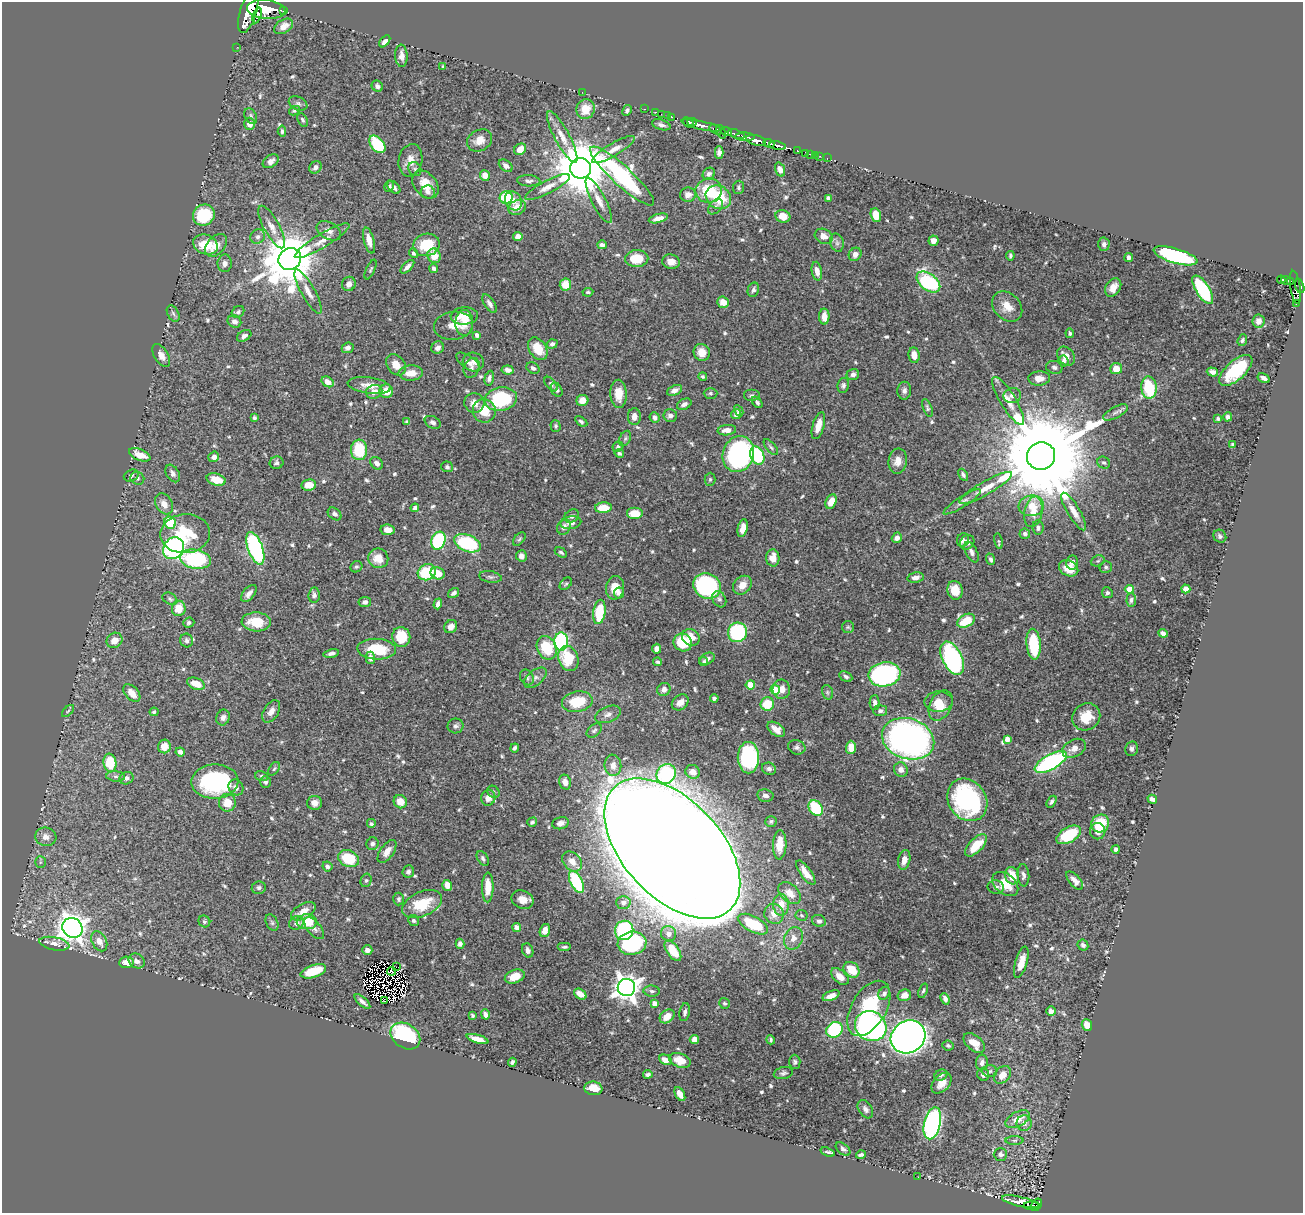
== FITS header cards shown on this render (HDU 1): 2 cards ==
NAXIS1  =                 1301
NAXIS2  =                 1211

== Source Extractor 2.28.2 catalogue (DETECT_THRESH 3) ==
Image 1301 x 1211 px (HDU 1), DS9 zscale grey, 1 PNG px = 1 image px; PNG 1305 x 1215 px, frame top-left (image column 1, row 1211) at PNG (2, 2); each listed source drawn as its Kron ellipse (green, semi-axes under 4 px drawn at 4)
Background 0.516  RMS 0.014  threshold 0.0414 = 3 sigma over >= 5 px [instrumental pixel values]
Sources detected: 665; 4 with non-positive FLUX_AUTO (blend fragments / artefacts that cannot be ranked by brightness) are neither listed nor drawn; of the other 661, the 500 brightest by FLUX_AUTO listed and drawn (161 fainter detections omitted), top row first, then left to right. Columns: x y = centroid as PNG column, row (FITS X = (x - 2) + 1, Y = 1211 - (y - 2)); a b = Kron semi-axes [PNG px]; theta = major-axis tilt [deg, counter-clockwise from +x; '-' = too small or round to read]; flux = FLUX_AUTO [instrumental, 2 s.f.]
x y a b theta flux
266 9 19 9 -6 2800
248 11 22 8 73 3600
283 11 3 2 - 73
257 15 8 3 73 410
284 26 10 6 32 7.7
385 41 7 4 47 4.4
237 47 2 2 - 5.4
401 56 11 6 -88 5.6
443 67 4 3 - 1.7
377 86 6 5 - 2.9
582 92 2 2 - 38
298 103 10 6 -25 2.6
585 109 10 9 - 16
644 109 3 2 - 20
627 110 6 4 62 2.4
294 111 6 4 29 1.6
655 112 3 2 - 16
661 114 2 2 - 9.8
667 115 2 2 - 6.9
251 116 8 5 -63 2.2
672 117 3 2 - 11
303 120 7 4 -63 2.1
688 122 6 4 -37 590
692 122 4 2 - 200
250 124 6 5 - 6.2
661 125 9 5 -17 3.1
701 125 20 3 -12 930
715 129 7 4 -31 73
282 131 5 3 - 1.7
721 132 7 2 -68 120
726 132 6 3 -19 230
736 134 9 3 -17 250
562 137 29 7 -62 13
745 137 10 3 -1 320
480 140 13 10 30 9.9
756 140 10 5 -14 1200
769 143 5 3 - 180
377 144 10 6 -50 52
778 146 8 3 -9 690
520 149 6 5 - 9
613 150 24 6 30 8.6
797 150 3 3 - 48
719 152 6 4 -89 3.6
806 153 4 3 - 23
810 154 2 2 - 5.6
816 155 3 2 - 17
820 156 2 2 - 4.6
827 158 2 2 - 6.1
410 160 16 12 78 10
271 161 9 6 34 5.1
506 166 8 5 -40 3.6
315 167 7 5 51 3.6
580 168 10 10 - 6600
415 169 7 6 - 2.2
780 169 7 5 -70 5
709 174 6 5 - 3
485 175 5 5 - 8.1
622 176 42 10 -42 180
529 181 12 5 -3 3.2
425 184 15 11 -49 17
389 186 6 4 79 2.1
394 187 7 5 -41 3.3
547 187 25 6 27 8.9
739 187 7 5 83 1.9
709 191 13 12 - 32
428 192 7 6 - 3.6
688 195 8 7 - 5
506 197 6 6 - 38
718 197 13 11 -32 36
828 198 4 4 - 2.5
599 200 25 7 -62 10
513 201 10 8 -60 6.8
517 207 9 7 26 12
715 207 9 5 45 3.3
204 215 11 10 - 45
876 215 7 5 -73 15
783 216 7 6 - 11
658 218 10 4 14 7
272 227 24 7 -61 9.2
329 231 13 8 -30 5.8
518 236 5 4 - 4.7
824 236 9 7 -27 6.8
258 237 7 7 - 3.7
369 240 13 5 -75 8.8
322 241 31 7 31 11
933 241 5 5 - 5.8
837 243 9 6 -76 3.3
1104 244 7 5 86 3.1
206 245 12 9 -21 24
216 245 13 8 48 10
426 245 13 11 12 29
602 245 5 4 - 3
413 253 5 4 - 2
855 254 7 6 - 4.3
434 256 7 6 - 15
1010 256 4 3 - 1.7
1175 256 23 7 -16 140
1129 257 4 4 - 3.5
290 259 11 10 - 5700
637 259 11 8 2 21
671 262 9 7 -8 7.6
225 263 9 7 88 4.2
407 267 8 4 44 3.9
434 268 5 4 - 2.6
371 269 10 4 65 1.7
817 271 9 5 -80 5.7
1281 280 4 3 - 49
1286 280 5 3 - 92
1291 281 3 3 - 56
928 282 13 8 -38 110
349 284 7 6 - 5.3
565 285 6 6 - 16
1300 286 7 3 -75 270
1113 287 10 7 55 8.7
1295 287 17 5 -81 400
753 290 7 5 69 2.4
1203 290 16 6 -58 85
308 292 25 7 -61 8.8
588 292 5 4 - 1.6
723 302 6 5 - 10
490 304 10 5 -57 3.8
1296 304 3 2 - 13
1007 306 17 13 -46 13
238 312 7 5 37 2.1
173 313 9 5 -62 2.2
464 316 14 8 4 15
824 316 8 5 -89 10
234 321 7 6 - 3.5
1258 321 6 6 - 5.5
464 323 13 9 88 11
454 326 20 14 7 13
1070 333 5 4 - 1.7
477 335 4 4 - 3.6
244 336 8 5 30 3.3
1242 340 6 4 71 1.9
552 344 5 4 - 2.5
348 348 6 5 - 3.5
438 348 6 6 - 3.6
538 349 12 8 -57 19
702 352 8 8 - 8.8
161 355 13 7 -58 6.4
914 355 8 5 -82 7.4
1066 356 10 8 -55 8.3
1063 361 5 4 - 2
468 362 13 6 -35 3.7
473 362 10 9 - 5.2
396 365 11 8 -53 10
1054 367 8 6 -16 2.9
472 368 10 7 69 3.4
533 368 7 5 -35 2.7
1116 369 6 5 - 12
508 370 6 4 -8 3.6
1236 370 20 9 42 46
1212 372 6 4 -18 3.4
411 373 12 7 3 11
853 374 6 5 - 3.6
703 377 4 4 - 1.5
489 378 7 4 76 2.7
1039 378 11 7 3 7.9
1264 378 6 3 -30 3.7
328 382 6 5 - 7.5
551 384 8 5 -51 2
843 385 7 5 78 2.5
369 386 21 8 -7 11
1149 388 11 7 -87 51
557 390 7 5 -60 3.4
675 390 8 5 25 4.9
386 391 7 6 - 15
904 391 9 7 88 3.7
374 392 8 7 - 6.8
710 393 7 5 1 1.7
618 394 14 8 -88 13
752 396 8 6 0 3.2
1012 396 9 7 11 4.6
501 399 16 12 10 70
582 400 6 5 - 9.4
1008 401 28 8 -59 13
757 402 6 4 -52 2.4
474 403 10 9 - 8.1
684 404 8 5 27 3.4
927 408 9 4 -69 1.9
484 411 12 11 - 21
739 411 6 4 -61 1.9
1115 412 14 5 28 4.3
736 414 5 4 - 3
670 416 6 6 - 3.5
634 417 8 6 -90 5.9
1228 417 5 4 - 2.7
254 418 4 3 - 1.8
655 418 5 5 - 3.1
1218 419 4 3 - 1.9
581 421 7 4 -33 1.8
407 422 4 4 - 2.3
433 422 8 5 -29 3.2
556 426 6 5 - 1.8
818 426 14 6 74 9.7
727 430 9 5 7 7.6
625 438 8 5 63 2.5
1233 445 4 3 - 1.6
618 447 5 5 - 2
771 447 10 4 -50 2
359 450 10 8 -87 40
619 453 5 4 - 1.9
738 454 18 15 70 160
140 455 11 5 -22 12
757 455 9 6 -66 76
1041 456 14 13 - 27000
214 457 5 5 - 4.5
898 461 12 9 83 9.5
277 463 7 6 - 2.6
377 463 7 5 -47 3.6
1104 463 6 5 - 1.9
447 467 6 5 - 1.9
173 473 9 6 -59 3.9
131 475 8 5 23 1.9
963 475 6 4 -60 2.6
137 478 7 6 - 2.1
710 479 6 5 - 1.6
216 480 10 6 -16 14
309 485 7 5 7 12
986 488 30 6 30 13
831 502 7 5 65 12
962 502 22 5 33 5.1
164 504 11 8 -58 7.9
1031 506 12 10 6 16
415 508 4 4 - 2.8
603 508 8 5 4 17
1074 511 21 6 -59 9.7
1033 512 15 9 79 12
635 513 8 6 0 15
335 514 7 5 -39 3.5
572 516 8 6 36 3.2
170 523 6 5 - 38
571 523 10 6 11 5.8
564 527 8 6 67 3.8
743 528 9 5 78 7.6
1038 528 7 5 -81 2.9
388 530 7 5 -8 6
185 534 25 19 4 47
1025 534 5 5 - 2.6
1220 536 7 6 - 2.2
897 538 5 5 - 4.6
519 539 8 4 49 1.6
963 540 7 6 - 3.6
438 541 9 7 68 89
998 541 8 4 -79 1.7
967 542 8 6 54 5.1
467 543 14 8 -22 81
173 548 11 10 - 160
255 548 17 7 -70 170
561 552 7 4 -32 1.8
971 552 11 5 -63 3.7
521 556 6 5 - 3.8
378 558 10 9 - 14
773 558 8 7 - 12
196 559 15 9 -9 98
991 559 6 4 -67 2.7
1098 561 7 5 21 1.7
1072 562 7 6 - 3.4
356 567 6 5 - 1.7
1106 567 6 5 - 2
1069 568 10 7 -28 12
427 572 9 8 - 43
438 573 7 6 - 15
490 577 11 5 -9 2.8
915 578 8 5 11 4.1
566 584 7 5 48 1.7
742 585 10 8 46 10
707 586 14 12 -27 180
615 588 12 9 79 12
1129 589 4 4 - 18
1186 589 4 4 - 6.3
955 590 9 7 -79 16
249 593 10 5 49 4.6
454 593 6 4 34 3.1
619 593 5 5 - 4.1
1107 593 5 5 - 2.3
314 595 7 6 - 2.9
170 599 8 5 -29 1.9
719 599 8 6 -61 2.8
1131 600 7 4 88 2.6
365 602 6 5 - 2.9
438 604 5 4 - 4.3
179 608 8 7 - 15
599 612 12 6 82 38
966 621 9 6 29 25
189 622 5 5 - 2.5
256 622 14 9 -3 23
451 627 7 6 - 6.1
848 627 6 6 - 1.6
737 632 10 9 - 91
1163 633 5 4 - 3.6
401 637 10 9 - 27
691 637 9 8 - 10
115 640 8 7 - 9.9
187 640 7 6 - 2.5
561 642 9 7 84 120
683 642 9 8 - 33
1034 644 15 7 -85 48
547 648 12 9 -65 38
377 649 19 10 -3 35
657 649 5 4 - 5.7
331 653 8 4 12 2.8
370 658 6 4 -88 3.7
568 658 13 10 -70 30
952 658 18 10 -64 170
707 659 8 5 27 3.2
658 662 4 3 - 1.6
704 662 4 4 - 1.8
884 674 16 12 9 200
527 677 8 6 -58 2.5
846 677 7 4 -28 2.3
535 678 13 7 39 4.9
196 684 9 5 -21 13
750 685 4 4 - 24
664 689 7 6 - 3.8
781 689 10 8 -84 8.1
775 690 5 4 - 26
827 692 7 5 -72 1.8
132 693 10 6 -47 9.8
714 698 4 4 - 2.5
577 702 15 10 10 28
680 702 9 7 41 8.4
938 702 14 10 2 11
875 703 7 5 88 3.1
767 704 7 6 - 25
941 705 16 11 62 16
68 711 7 4 45 1.6
271 711 12 7 58 6
880 711 7 5 6 2.7
154 712 4 4 - 1.8
608 714 13 8 22 4.9
223 717 8 6 68 3.7
1086 717 14 13 - 19
456 726 8 7 - 2.9
776 729 10 6 -35 8.8
594 730 8 5 39 2.1
908 739 27 20 -18 420
1007 739 4 4 - 9.4
164 746 7 6 - 11
797 747 9 7 -19 2.8
851 747 6 5 - 13
515 748 4 3 - 2.1
1074 748 12 8 28 6.8
1132 749 7 6 - 2.6
180 752 5 4 - 4.3
748 758 16 10 -89 130
1051 762 18 7 29 140
110 763 9 6 -81 34
613 765 11 8 -83 8.2
274 769 7 5 54 2.1
769 769 7 6 - 3
901 770 7 7 - 5.9
693 772 7 6 - 6.4
666 774 10 9 - 110
116 776 9 5 -5 2.7
262 776 6 5 - 1.8
126 778 7 6 - 3.1
215 782 23 17 3 110
265 782 6 5 - 2.4
565 782 7 6 - 6.1
236 787 8 7 - 4.3
493 792 7 5 -47 1.8
765 795 8 6 -11 4
488 798 8 7 - 6.6
1152 799 5 4 - 3.7
967 800 22 18 -55 130
400 802 7 6 - 12
1051 802 6 4 57 2.1
227 803 9 8 - 14
314 803 7 7 - 5.3
816 808 8 6 -56 48
771 821 6 5 - 1.7
532 822 5 4 - 2
561 823 8 6 14 3.8
1100 823 9 8 - 28
371 824 5 5 - 1.8
1098 831 8 7 - 6.5
1069 835 13 7 30 43
46 837 11 9 -15 6
372 844 6 6 - 3
780 845 14 6 88 16
976 845 14 6 46 23
672 848 84 49 -47 7900
1116 849 4 4 - 3
387 851 13 6 54 7.5
483 858 8 5 -59 2.5
349 859 11 8 -24 35
904 860 10 6 79 8.2
572 861 11 8 -45 6.9
40 862 6 5 - 1.6
327 866 5 5 - 2.2
408 872 6 5 - 2.7
806 873 14 5 -54 10
1023 875 11 6 -86 3.5
1012 876 9 7 -73 17
366 880 7 5 74 1.9
1075 880 11 5 -49 5.5
576 882 12 6 -63 66
1005 884 15 10 -39 22
447 885 5 4 - 8.7
488 887 15 5 89 16
996 887 8 7 - 2.9
259 888 7 6 - 2.4
790 893 13 8 -42 10
398 899 6 5 - 1.7
523 900 11 9 -22 9.4
623 902 7 6 - 3.7
422 904 21 12 24 31
781 905 10 8 -88 13
303 911 13 7 29 11
774 914 10 9 - 9
802 915 6 5 - 1.7
204 921 6 5 - 1.8
413 921 5 5 - 2.1
819 921 7 6 - 2.7
307 922 10 7 2 25
272 923 9 5 -63 2.3
296 923 7 6 - 3.5
753 924 16 8 -27 42
517 927 4 4 - 4.8
72 928 10 9 - 1100
314 928 13 6 -50 4.5
545 930 7 5 71 7.3
624 930 9 9 - 88
669 934 8 7 - 5
793 938 11 9 67 7.8
99 941 10 7 -63 8.5
632 943 14 11 8 86
54 944 15 6 -11 6.6
460 944 5 4 - 3.2
1083 945 6 5 - 2.8
565 947 7 4 0 2
367 950 5 4 - 4.5
528 950 7 5 -69 4.2
673 951 12 6 -56 21
137 961 8 7 - 5
126 962 7 5 6 10
1021 962 16 6 73 11
396 967 2 2 - 2.3
852 970 9 7 -42 19
313 971 13 6 19 26
391 971 4 3 - 4.1
515 976 10 6 21 13
840 976 10 6 -42 7.7
626 988 8 8 - 990
652 991 8 5 -3 2.4
923 991 7 4 69 1.8
884 993 7 5 62 2.8
580 994 7 4 -36 7.6
904 995 7 6 - 7.7
831 996 9 4 22 6.3
945 999 6 4 -68 4.1
385 1001 4 2 - 1.7
362 1002 10 3 -42 3.6
655 1003 4 4 - 6.2
724 1003 6 5 - 1.7
869 1008 30 17 59 59
1051 1011 5 4 - 4.1
685 1012 9 5 79 2.9
485 1014 5 4 - 3.9
473 1016 3 3 - 2.2
667 1016 8 6 40 11
1087 1025 6 5 - 13
871 1026 16 14 -32 390
834 1030 9 7 37 72
405 1036 16 12 -33 120
908 1037 18 16 34 810
478 1039 11 4 -16 9
694 1040 5 4 - 6.6
771 1040 5 3 - 1.7
974 1043 12 7 -40 13
948 1046 6 5 - 1.7
665 1060 6 5 - 7.2
680 1060 11 7 -18 12
512 1062 4 3 - 2.4
795 1062 7 6 - 2.1
982 1062 8 6 82 4.2
990 1071 7 6 - 2
783 1073 10 6 12 2.5
648 1074 5 3 - 2.9
983 1074 6 6 - 4.9
941 1075 7 5 27 2.5
1002 1075 10 7 48 11
942 1083 12 8 48 8.6
593 1088 9 6 -7 11
680 1094 8 4 -60 7.9
865 1109 10 6 -57 3.9
1018 1119 13 7 27 11
932 1123 16 8 76 270
1024 1123 7 7 - 4.9
1015 1140 9 4 0 2
843 1149 8 5 -40 2.5
827 1152 7 3 -20 2.2
1000 1154 6 6 - 2.8
861 1155 5 3 - 2.4
918 1177 2 2 - 2.5
1021 1202 19 5 -13 8.3
1036 1205 7 4 56 130
1032 1206 8 3 1 100
At the frame edge (FLAGS 8, measured only in part): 1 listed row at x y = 1300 286
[161 fainter detections neither listed nor drawn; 4 non-positive-flux detections neither listed nor drawn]